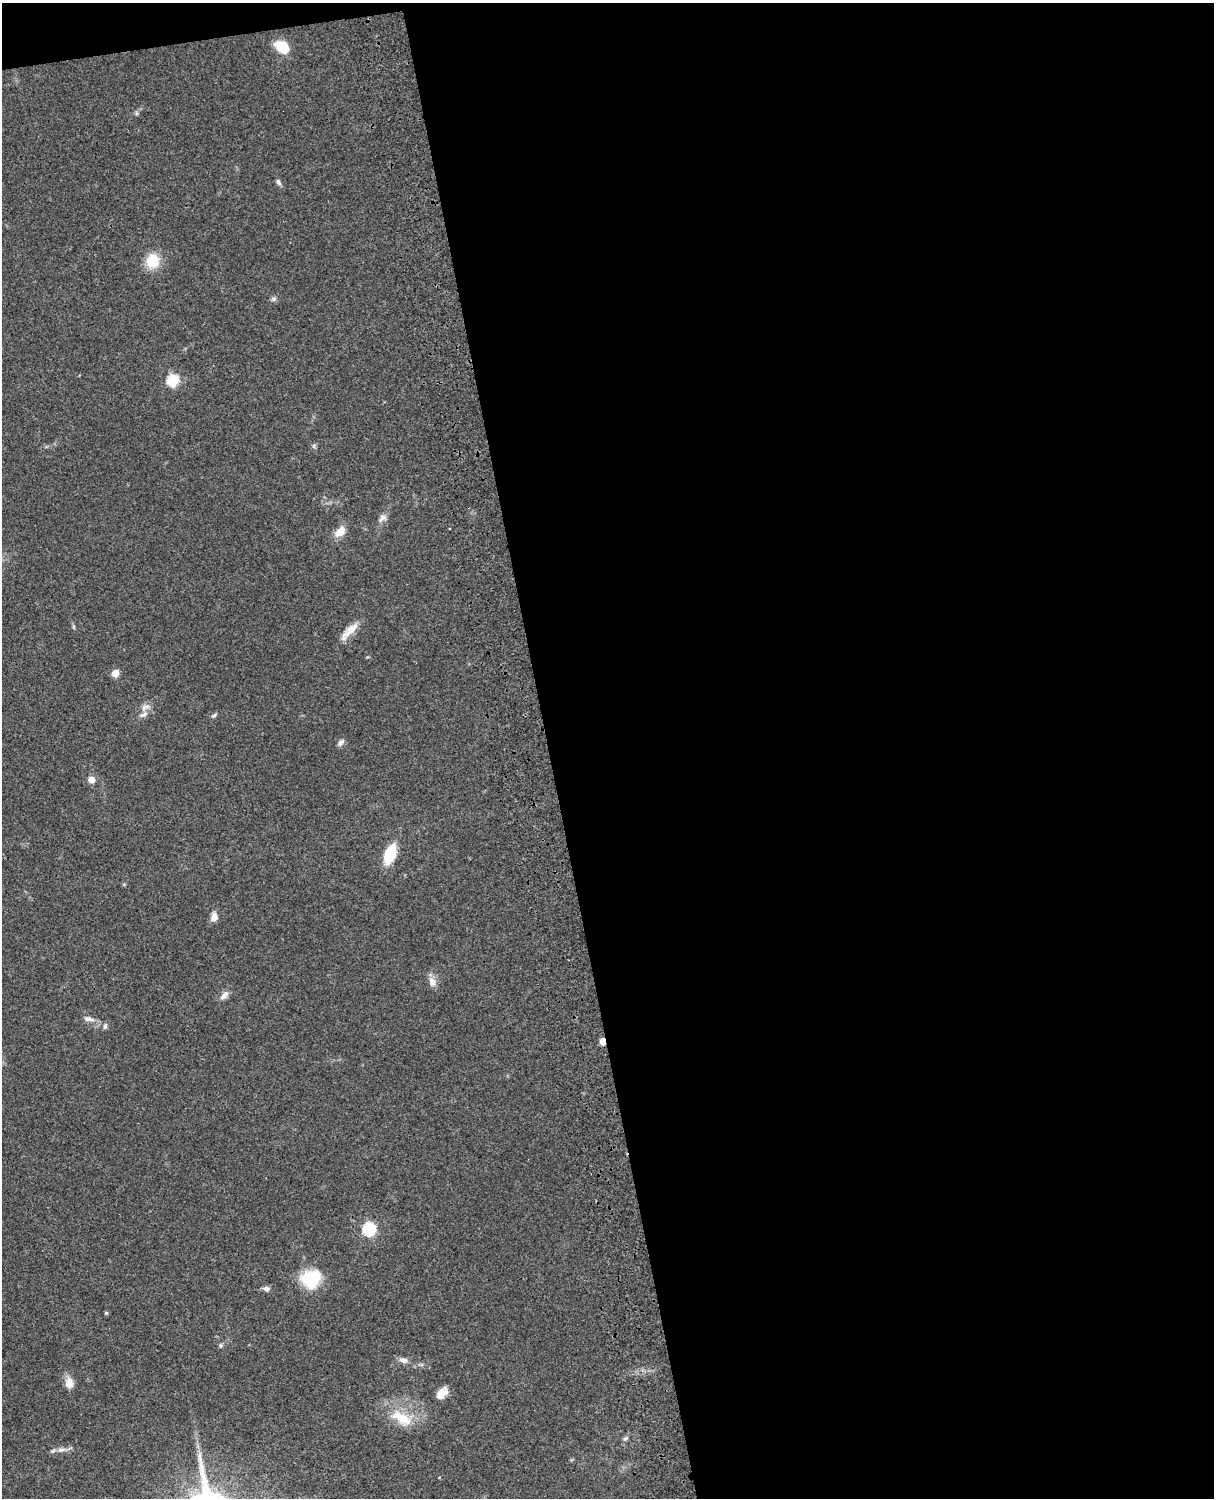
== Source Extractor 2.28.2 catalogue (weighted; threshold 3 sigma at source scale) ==
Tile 4 of 4 x 3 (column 4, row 1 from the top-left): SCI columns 3758-4969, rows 3268-4763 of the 5088 x 4927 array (HDU 1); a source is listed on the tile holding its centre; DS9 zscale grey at full resolution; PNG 1216 x 1500 px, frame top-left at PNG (2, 3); no overlay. Shown black and unused: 56% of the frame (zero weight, under 3 of 4 exposures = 6% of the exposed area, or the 3 px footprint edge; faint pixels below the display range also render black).
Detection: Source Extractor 2.28.2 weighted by HDU 2 'WHT'; one run over the whole footprint, this tile lists its part. Background 0.0917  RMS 0.0062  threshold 0.0277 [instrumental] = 3 sigma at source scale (4.5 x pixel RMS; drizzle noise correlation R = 1.50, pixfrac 1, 0.05/0.05 arcsec/px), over >= 5 px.
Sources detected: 34; all 34 listed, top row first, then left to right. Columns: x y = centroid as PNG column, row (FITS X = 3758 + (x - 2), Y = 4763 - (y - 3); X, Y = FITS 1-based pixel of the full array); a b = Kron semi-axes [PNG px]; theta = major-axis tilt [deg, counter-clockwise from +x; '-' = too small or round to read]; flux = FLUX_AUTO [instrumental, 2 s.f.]
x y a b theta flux
282 47 15 10 -39 16
136 113 6 4 -72 0.88
278 182 9 5 -58 1.5
153 261 16 14 77 15
273 299 7 6 - 1.4
173 380 6 6 - 53
314 446 6 4 -73 0.99
382 518 12 8 46 3
340 531 9 7 46 9.6
349 631 31 8 45 7.6
115 673 5 5 - 11
145 707 14 6 23 3
144 714 16 6 27 3
214 715 8 4 31 1.1
341 742 10 6 45 2
91 779 8 7 - 3.9
390 854 17 9 69 23
214 917 8 6 76 5.3
432 981 13 10 -62 4.2
224 995 14 7 48 3.4
88 1019 15 7 -12 3.3
105 1026 8 5 74 1.3
603 1041 5 4 - 7.9
369 1229 6 6 - 69
311 1279 21 19 25 26
266 1288 8 5 -7 2.3
106 1313 4 4 - 0.94
220 1345 6 4 90 0.89
404 1360 12 7 -19 3
69 1383 12 8 -81 6.5
441 1393 16 9 51 6.7
402 1418 34 15 -31 17
625 1439 7 5 49 1.5
61 1450 13 6 8 3.3
Overlapping masked pixels (flux is a lower limit): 1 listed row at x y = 603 1041